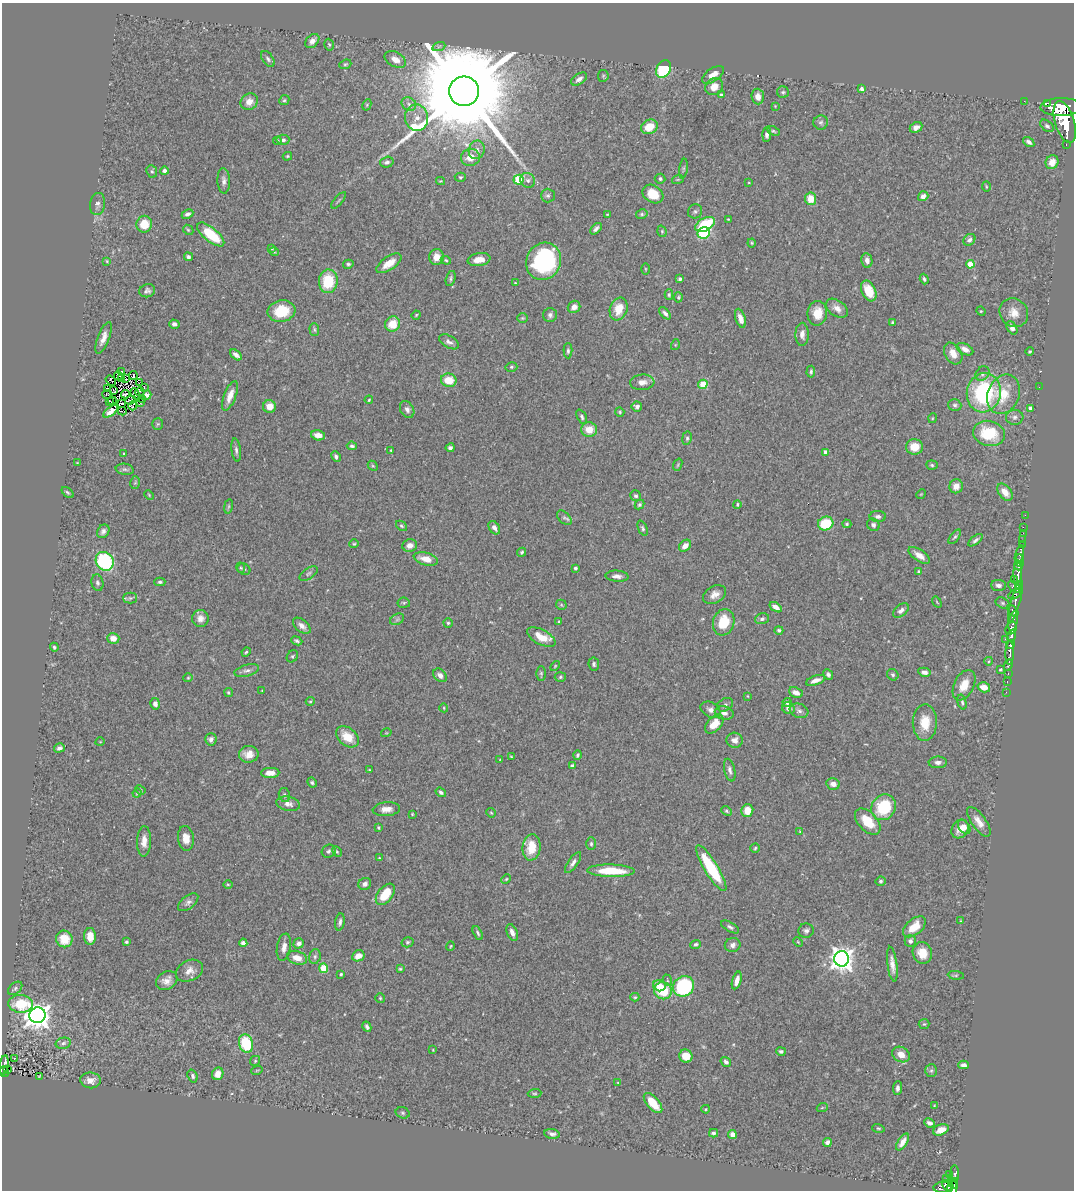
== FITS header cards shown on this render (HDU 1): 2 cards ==
NAXIS1  =                 1072
NAXIS2  =                 1188

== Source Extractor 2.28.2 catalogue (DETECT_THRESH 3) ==
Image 1072 x 1188 px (HDU 1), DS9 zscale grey, 1 PNG px = 1 image px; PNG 1076 x 1192 px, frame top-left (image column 1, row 1188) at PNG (2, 3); each listed source drawn as its Kron ellipse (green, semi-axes under 4 px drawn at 4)
Background 0.747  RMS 0.027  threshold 0.0798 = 3 sigma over >= 5 px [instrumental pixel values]
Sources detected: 434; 1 with non-positive FLUX_AUTO (blend fragments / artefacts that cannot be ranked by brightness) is neither listed nor drawn; the other 433 listed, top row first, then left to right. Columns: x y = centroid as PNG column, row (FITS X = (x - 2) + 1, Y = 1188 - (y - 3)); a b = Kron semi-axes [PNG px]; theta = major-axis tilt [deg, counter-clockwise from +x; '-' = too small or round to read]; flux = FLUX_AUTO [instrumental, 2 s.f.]
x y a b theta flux
312 41 8 6 45 8.1
329 45 6 4 -72 3
439 46 7 4 20 3.2
268 59 9 5 -55 4.6
395 59 11 7 -30 15
345 64 6 4 21 2.6
664 69 9 7 59 140
713 75 13 6 34 17
603 76 6 5 - 2.8
579 79 9 5 33 8.5
714 87 9 8 - 18
862 89 4 3 - 11
464 91 15 15 - 73000
783 92 6 6 - 3.3
721 95 4 3 - 4.9
758 96 8 6 -85 12
284 100 5 4 - 3
1024 101 2 2 - 11
249 102 9 8 - 15
1047 103 2 2 - 13000
409 104 8 6 -30 6.2
367 105 6 4 62 2.2
775 106 3 3 - 1.2
1061 107 21 9 1 5200
417 118 13 11 -83 22
821 122 7 7 - 4.5
1065 122 22 9 -73 6000
1047 126 7 5 -38 4.4
649 127 8 7 - 34
916 127 6 5 - 8
773 131 7 4 -26 2.7
767 135 7 4 88 6.4
283 140 6 5 - 5.2
278 141 4 4 - 2.2
1029 142 6 4 -35 5.9
1066 144 3 2 - 57
477 150 9 7 71 9.6
287 156 5 4 - 2.2
470 157 9 8 - 22
387 162 6 5 - 5.5
1052 162 7 6 - 15
683 169 10 3 81 3.4
152 171 6 5 - 3.3
164 171 4 4 - 4.8
460 177 5 4 - 2.4
660 179 5 5 - 3.8
678 179 6 4 19 2.4
519 180 5 5 - 89
528 180 8 7 - 7
224 181 13 6 -87 8
440 181 4 3 - 1.8
749 182 3 2 - 1.3
986 187 5 3 - 1.7
653 194 11 8 -32 37
548 196 7 7 - 4.7
923 196 5 4 - 9.3
811 199 6 5 - 29
339 200 10 3 50 2.5
97 204 11 7 82 7.5
695 211 7 6 - 4.3
187 214 6 4 25 5.4
607 214 4 3 - 1.6
642 214 6 4 13 3.2
728 219 3 2 - 1.3
144 224 8 8 - 39
705 224 11 6 28 92
596 229 7 4 45 5.6
188 230 6 4 -44 2.2
662 231 6 4 -71 2.4
704 233 6 5 - 110
211 234 16 7 -40 69
969 240 6 5 - 5.8
752 243 4 4 - 2.1
272 249 4 2 - 1.3
274 252 5 3 - 1.5
188 257 4 4 - 3.9
436 257 8 7 - 16
446 260 5 4 - 2.2
479 260 11 6 8 19
867 260 7 5 -79 9
107 261 4 3 - 1.8
544 261 19 17 63 220
389 263 14 7 35 25
348 264 5 4 - 3
970 264 4 4 - 42
645 269 5 3 - 1.7
451 278 8 4 74 3.7
680 279 4 3 - 3.5
924 279 5 3 - 3.6
328 281 12 9 83 69
515 283 3 3 - 1.7
147 291 8 6 15 5.6
869 291 11 7 -66 37
669 295 5 4 - 2.9
678 297 5 4 - 2.2
574 307 6 6 - 11
837 308 12 8 -35 13
619 309 11 8 71 33
281 311 14 10 10 56
981 311 5 4 - 2.1
665 313 7 4 -47 5.5
817 313 12 10 82 32
1014 313 15 13 -49 21
416 315 4 3 - 1.9
550 315 7 7 - 5.7
522 318 5 4 - 2.2
740 318 10 5 -73 10
893 322 3 3 - 2.2
174 324 5 4 - 6.1
392 324 8 7 - 32
1012 328 7 4 -58 8.6
314 329 6 5 - 3
802 334 11 6 90 12
103 338 17 6 69 14
449 342 11 6 -30 7.3
675 345 5 3 - 1.6
965 349 9 5 -28 12
568 351 7 4 -89 3.8
1030 351 4 3 - 2.1
953 353 12 8 -59 20
236 355 7 4 -41 7.5
511 367 6 4 14 3.1
121 372 2 2 - 0.85
811 372 6 4 86 3.4
982 374 8 6 48 5.3
118 376 4 3 - 0.17
133 376 4 3 - 2.3
122 379 3 2 - 1.4
126 379 2 2 - 1
111 380 6 2 -37 1.7
449 380 8 6 -11 34
642 382 12 7 4 13
139 383 2 2 - 2.4
703 384 5 4 - 60
144 387 2 2 - 1.7
1039 387 2 2 - 6.7
108 389 2 2 - 1.8
114 391 3 2 - 2.5
140 392 5 2 - 2.4
984 393 20 17 79 210
107 394 4 2 - 2.3
125 394 4 2 - 0.74
135 394 6 2 -68 0.62
1003 394 20 15 67 52
147 395 4 4 - 3.1
230 396 15 6 69 19
142 399 2 2 - 2
130 400 5 2 - 3
369 400 4 3 - 2.2
112 401 4 2 - 1.5
109 402 3 2 - 2
140 402 2 2 - 1
122 403 3 2 - 1.8
955 405 6 6 - 4.7
133 406 5 2 - 2.6
269 406 6 6 - 19
637 406 5 5 - 7.7
1030 408 4 3 - 5.6
407 409 9 6 -61 6.4
111 411 9 4 37 2.8
122 411 4 2 - 0.59
620 412 5 4 - 2.9
582 417 8 4 -63 4
1015 417 9 7 7 7.1
933 418 5 3 - 1.6
158 424 6 5 - 2.7
589 430 8 7 - 24
989 433 16 12 -14 81
318 435 7 5 -14 13
687 438 7 5 81 3.6
352 446 5 3 - 3.5
914 447 8 7 - 29
450 448 4 4 - 4
236 450 12 4 -83 5.5
391 450 3 3 - 1.8
826 452 4 4 - 15
123 454 4 3 - 1.5
336 457 5 4 - 5.2
77 463 2 2 - 1
678 465 6 4 71 2.4
932 465 5 4 - 2.8
373 466 6 4 -43 2
125 469 9 5 -9 4.4
135 483 6 5 - 2.7
956 486 7 6 - 16
68 492 7 3 -41 2.9
1005 492 10 6 -51 19
921 494 5 4 - 1.8
149 495 5 3 - 1.8
636 496 6 5 - 3.7
737 504 4 3 - 2.2
639 505 5 4 - 3.1
228 506 7 4 81 2.7
1025 515 2 2 - 12
878 517 8 5 1 5.9
564 518 9 5 -43 4.6
826 524 8 6 19 62
847 524 4 4 - 2.6
873 525 6 6 - 5.7
401 526 6 4 -40 3.1
1023 527 2 2 - 13
494 528 7 5 -56 8.5
643 528 8 4 -67 3.3
103 531 7 5 55 6.3
1023 533 2 2 - 12
955 537 8 4 51 3.6
975 540 8 4 37 4.7
1022 540 2 2 - 15
354 544 4 4 - 2.2
410 545 7 6 - 11
1022 545 3 2 - 28
685 546 7 5 44 14
522 552 5 4 - 3.1
1019 554 9 3 75 200
919 555 12 6 -34 14
426 559 12 6 -15 22
105 561 10 8 -52 160
1020 561 6 3 -86 390
1018 566 4 3 - 320
241 568 5 3 - 2
575 568 4 3 - 3.7
244 569 7 5 -31 3.8
919 572 4 4 - 2.8
309 573 10 5 34 4.1
1018 575 14 3 -88 1200
617 576 11 5 -4 8.1
1014 579 2 2 - 44
160 582 5 4 - 3.3
97 583 8 6 -76 4.8
998 585 7 5 -4 6.2
1014 587 8 4 -40 180
1014 594 7 3 29 260
715 595 12 8 28 13
130 598 7 5 0 3.5
1016 601 22 4 74 510
937 602 6 3 -53 1.6
404 603 6 5 - 2.5
1002 603 7 5 -27 3.1
561 605 5 5 - 2.5
776 607 7 4 -33 11
901 611 9 5 38 8
1013 611 7 3 -51 330
200 618 8 8 - 11
397 619 7 5 31 4.1
762 619 7 5 18 5.3
1013 621 10 3 79 750
559 622 3 3 - 2.1
724 622 13 10 72 53
448 623 4 4 - 2.8
302 626 10 6 -40 9.1
1011 628 7 5 55 1300
779 630 4 4 - 3.5
1011 636 6 3 70 740
541 637 15 7 -28 31
113 638 6 5 - 16
1005 639 2 2 - 12
297 641 6 4 -23 3.6
1010 644 4 3 - 580
54 647 4 4 - 2.7
246 652 5 3 - 2.2
1010 653 11 3 87 1100
292 656 6 5 - 2.9
989 661 4 3 - 1.5
594 664 6 5 - 3.6
1008 665 6 3 65 360
555 666 6 3 47 1.9
1000 669 3 3 - 1.9
247 670 13 5 15 7.3
924 672 6 4 -10 6.7
541 673 7 4 -90 2.8
1008 673 3 2 - 66
828 674 5 4 - 5.3
440 675 8 6 -43 9.2
893 675 6 5 - 3.6
560 677 5 5 - 3
188 678 4 4 - 2
816 680 10 4 20 11
1007 681 3 2 - 21
964 685 16 10 64 27
984 687 6 5 - 16
262 690 4 2 - 1.1
796 692 7 5 -23 12
1006 692 2 2 - 9
228 693 4 4 - 2.5
748 696 4 3 - 1.1
310 701 4 4 - 2.1
962 702 7 4 -74 3.7
787 703 4 4 - 3.9
155 704 6 5 - 7.6
725 705 8 6 29 5
444 708 4 3 - 1.7
788 708 6 5 - 9.7
711 710 10 7 -28 8.5
799 711 9 7 -18 6.2
724 713 9 6 -14 9.6
925 722 18 12 89 39
714 724 11 7 48 27
386 733 5 3 - 1.5
347 737 13 8 -39 36
211 739 6 5 - 7
735 740 8 7 - 11
100 742 4 3 - 1.3
59 748 5 4 - 5
249 754 10 8 6 18
578 755 5 3 - 2.7
511 757 3 3 - 1.4
500 759 4 2 - 1.3
938 762 9 6 2 7.5
572 766 4 4 - 5.1
370 770 3 2 - 1.6
730 770 11 5 -77 6.7
270 773 9 5 1 16
312 783 5 4 - 3.2
833 784 7 6 - 12
140 790 5 4 - 2.3
441 792 6 4 -37 4.6
137 793 5 4 - 2
284 795 7 5 -78 3.7
288 804 12 7 -11 10
883 807 13 11 55 89
386 809 14 7 4 14
726 811 6 4 -41 2.8
747 811 7 6 - 25
491 813 5 4 - 1.9
412 814 3 3 - 1.5
868 821 16 9 -46 44
979 822 17 7 -54 17
964 827 8 5 -56 7.8
378 828 3 3 - 2.8
960 829 10 8 58 16
800 832 4 4 - 1.7
186 838 12 8 -82 20
144 841 15 7 89 16
591 844 6 5 - 3.4
531 847 13 9 84 42
755 848 5 4 - 2.5
329 851 7 6 - 4.6
337 852 5 4 - 2.1
379 858 4 3 - 1.9
573 863 12 5 54 7.8
711 868 27 7 -58 110
611 871 24 6 -1 62
506 879 5 4 - 2.2
881 881 5 5 - 3.7
228 884 5 3 - 1.8
365 884 6 6 - 8.5
385 894 12 7 51 47
188 902 12 6 38 6.6
961 921 4 3 - 1.5
340 922 9 4 81 5.5
730 927 10 4 -31 4.6
914 927 13 8 40 33
806 931 7 7 - 5.4
478 933 7 4 -62 3.5
512 933 9 5 -67 10
90 936 8 6 -87 23
64 939 8 8 - 32
910 941 6 5 - 6.7
126 942 4 3 - 3.1
407 942 6 5 - 3
798 942 5 3 - 1.8
243 943 4 4 - 8.1
299 943 5 5 - 7.7
696 944 5 4 - 3.8
733 945 8 7 - 7.2
451 946 5 3 - 1.8
284 947 14 7 80 12
922 953 11 9 -72 27
315 956 7 5 75 4.2
358 956 6 5 - 15
297 958 10 6 -18 21
842 959 8 7 - 1500
892 964 17 5 -82 14
324 968 5 4 - 45
400 969 4 4 - 2.3
190 971 14 10 26 15
341 974 3 3 - 2.3
956 975 8 4 -7 3.1
667 980 6 4 -72 2.4
737 980 9 4 73 13
167 981 11 9 32 14
659 986 6 5 - 15
683 986 11 10 - 150
15 988 8 5 42 4.1
663 991 9 8 - 72
635 997 4 4 - 2.4
380 998 5 5 - 2.3
20 1004 12 9 -4 62
38 1015 8 7 - 2000
924 1024 5 5 - 2.6
367 1027 5 3 - 4.2
63 1043 7 5 13 4.4
246 1043 9 7 -72 96
433 1050 4 3 - 1.4
781 1051 5 4 - 4.4
901 1054 9 7 -33 20
686 1056 7 6 - 31
14 1058 3 2 - 5.1
255 1061 5 5 - 2.6
726 1062 5 4 - 4.8
4 1065 10 3 81 130
964 1065 5 4 - 6.2
7 1070 3 2 - 23
257 1070 6 3 19 1.8
931 1071 6 6 - 3.8
4 1072 5 3 - 100
218 1074 6 5 - 15
39 1076 3 2 - 1.1
193 1076 6 5 - 4.2
91 1080 10 8 -7 12
618 1082 4 2 - 1.3
897 1088 7 4 86 5.9
535 1093 7 4 4 2.9
653 1103 12 6 -49 42
934 1106 4 3 - 1.4
822 1108 5 3 - 1.9
706 1109 4 3 - 1.5
403 1113 7 5 -17 3.4
929 1123 6 4 -23 5.8
878 1128 6 4 -17 2.5
941 1130 8 5 20 16
714 1133 4 4 - 4.3
552 1134 8 5 -9 6.7
732 1135 4 4 - 20
827 1142 4 4 - 5.9
903 1142 9 4 57 11
955 1174 8 3 -87 240
950 1175 3 2 - 14
947 1178 2 2 - 59
952 1183 6 3 -53 230
947 1186 7 3 -49 290
944 1187 10 5 10 400
952 1189 11 5 71 500
At the frame edge (FLAGS 8, measured only in part): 1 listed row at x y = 952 1189
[1 non-positive-flux detection neither listed nor drawn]